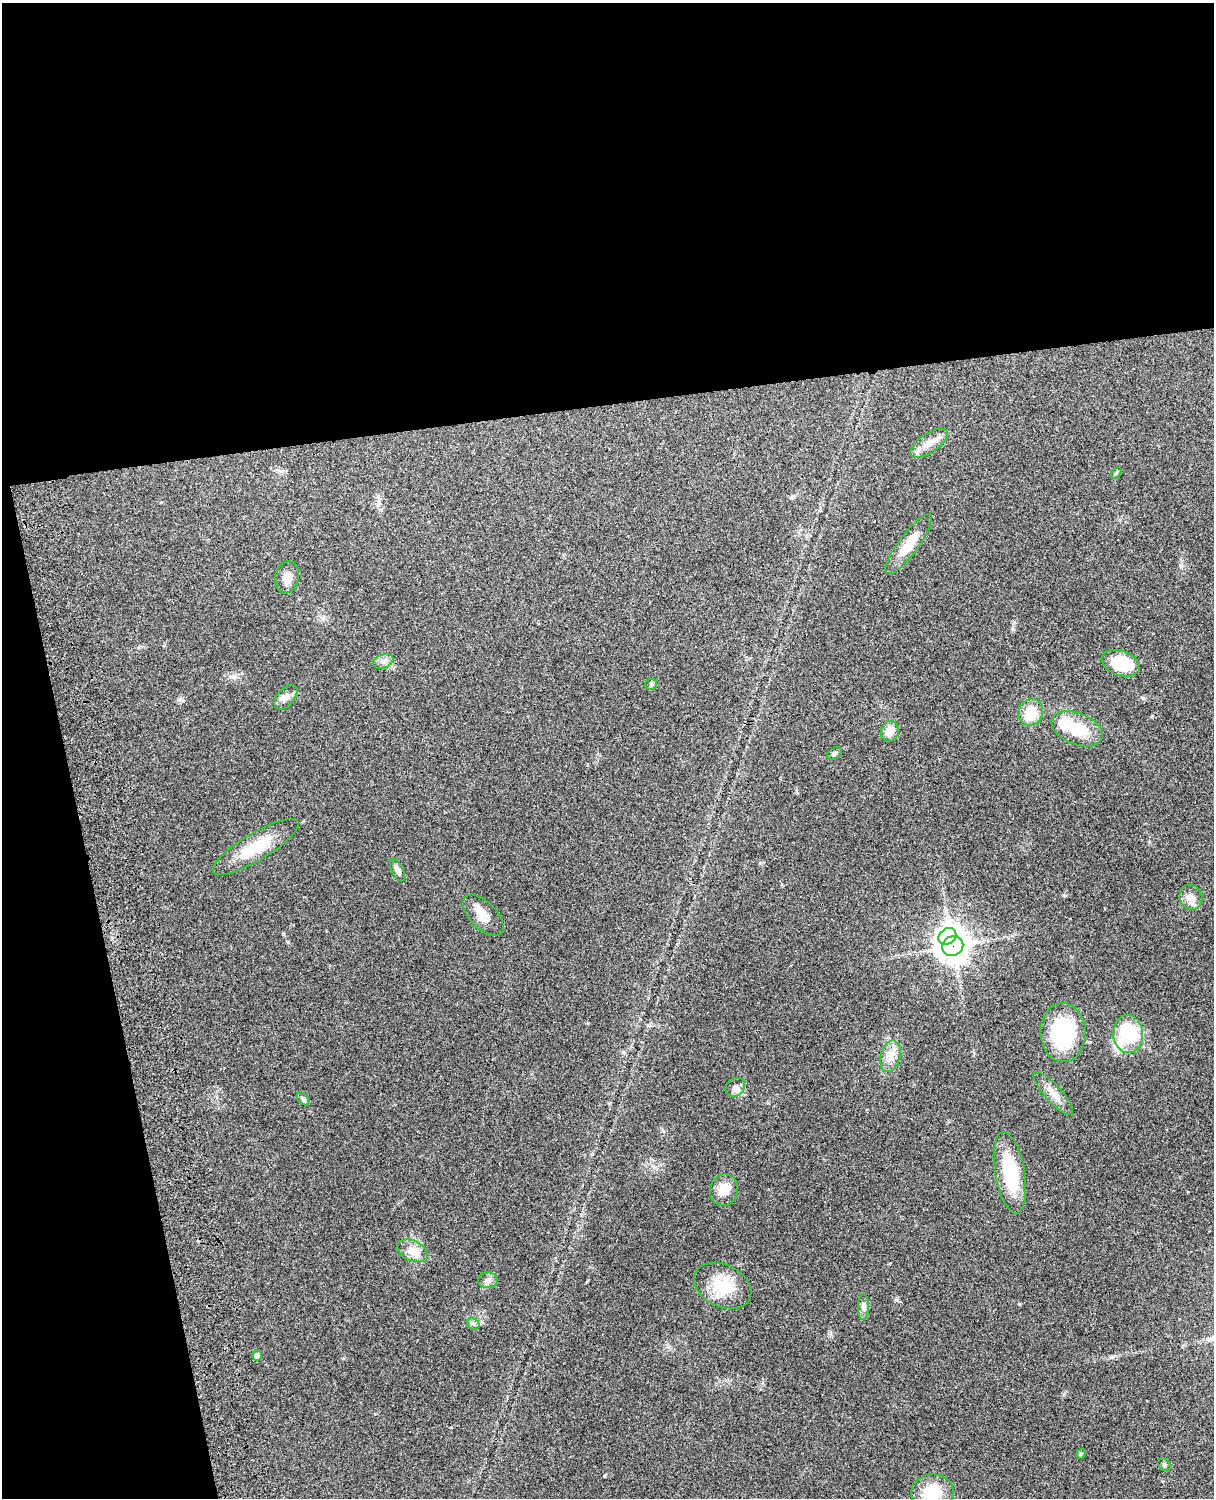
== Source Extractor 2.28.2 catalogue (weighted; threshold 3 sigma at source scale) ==
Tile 1 of 4 x 3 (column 1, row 1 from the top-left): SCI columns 119-1330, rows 3155-4650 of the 5089 x 4927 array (HDU 1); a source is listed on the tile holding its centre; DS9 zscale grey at full resolution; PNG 1216 x 1500 px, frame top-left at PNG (2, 3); each listed source drawn as its Kron ellipse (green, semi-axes under 4 px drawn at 4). Shown black and unused: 33% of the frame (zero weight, under 3 of 4 exposures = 6% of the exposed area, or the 3 px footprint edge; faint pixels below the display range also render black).
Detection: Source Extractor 2.28.2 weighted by HDU 2 'WHT'; one run over the whole footprint, this tile lists its part. Background 0.277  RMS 0.0092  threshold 0.0412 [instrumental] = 3 sigma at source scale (4.5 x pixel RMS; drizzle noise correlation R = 1.50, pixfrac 1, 0.05/0.05 arcsec/px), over >= 5 px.
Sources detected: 39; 4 inside a brighter listed object's ellipse — not listed separately; the other 35 listed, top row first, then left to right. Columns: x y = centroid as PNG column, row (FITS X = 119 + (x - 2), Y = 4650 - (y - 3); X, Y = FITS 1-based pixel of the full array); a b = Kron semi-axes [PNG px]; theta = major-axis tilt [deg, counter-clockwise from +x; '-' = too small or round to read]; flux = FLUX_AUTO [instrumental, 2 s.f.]
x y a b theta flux
929 443 21 9 35 10
1116 473 6 4 46 1.2
909 544 36 10 53 20
287 577 16 12 79 7.4
383 661 10 7 23 4.2
1121 663 20 12 -19 34
651 684 6 5 - 1.4
286 697 14 8 50 6.1
1031 712 14 12 67 20
1077 729 26 15 -22 30
890 731 10 9 - 11
835 753 8 5 30 2
255 847 49 13 31 31
397 870 12 5 -62 4.6
1191 897 12 11 - 7.4
483 915 26 13 -46 13
947 936 9 7 34 410
953 946 11 9 31 1200
1063 1033 29 22 -88 75
1128 1034 19 15 -84 62
890 1056 16 10 77 9.4
735 1087 10 8 40 5.6
1053 1094 28 8 -48 11
303 1099 7 4 -45 1.7
1010 1173 41 15 -80 54
724 1190 16 14 76 13
412 1251 16 10 -25 9.3
488 1280 10 8 -1 3.8
723 1286 30 21 -26 33
863 1307 13 5 89 3.3
473 1324 6 5 - 1.9
257 1355 5 4 - 5.1
1081 1454 5 4 - 1.1
1164 1465 7 5 -47 1.8
932 1492 21 18 7 29
Overlapping masked pixels (flux is a lower limit): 1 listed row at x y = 953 946
Isophote crosses this tile's border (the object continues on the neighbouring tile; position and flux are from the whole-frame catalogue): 1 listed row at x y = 932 1492
Unlisted compact peaks at least as high as the median listed source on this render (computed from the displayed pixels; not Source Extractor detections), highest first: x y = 896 1300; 1019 1304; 1112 1357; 283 934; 1181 566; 760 863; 604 1476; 288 942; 1013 629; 588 1023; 451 1427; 830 1333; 181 700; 161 502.